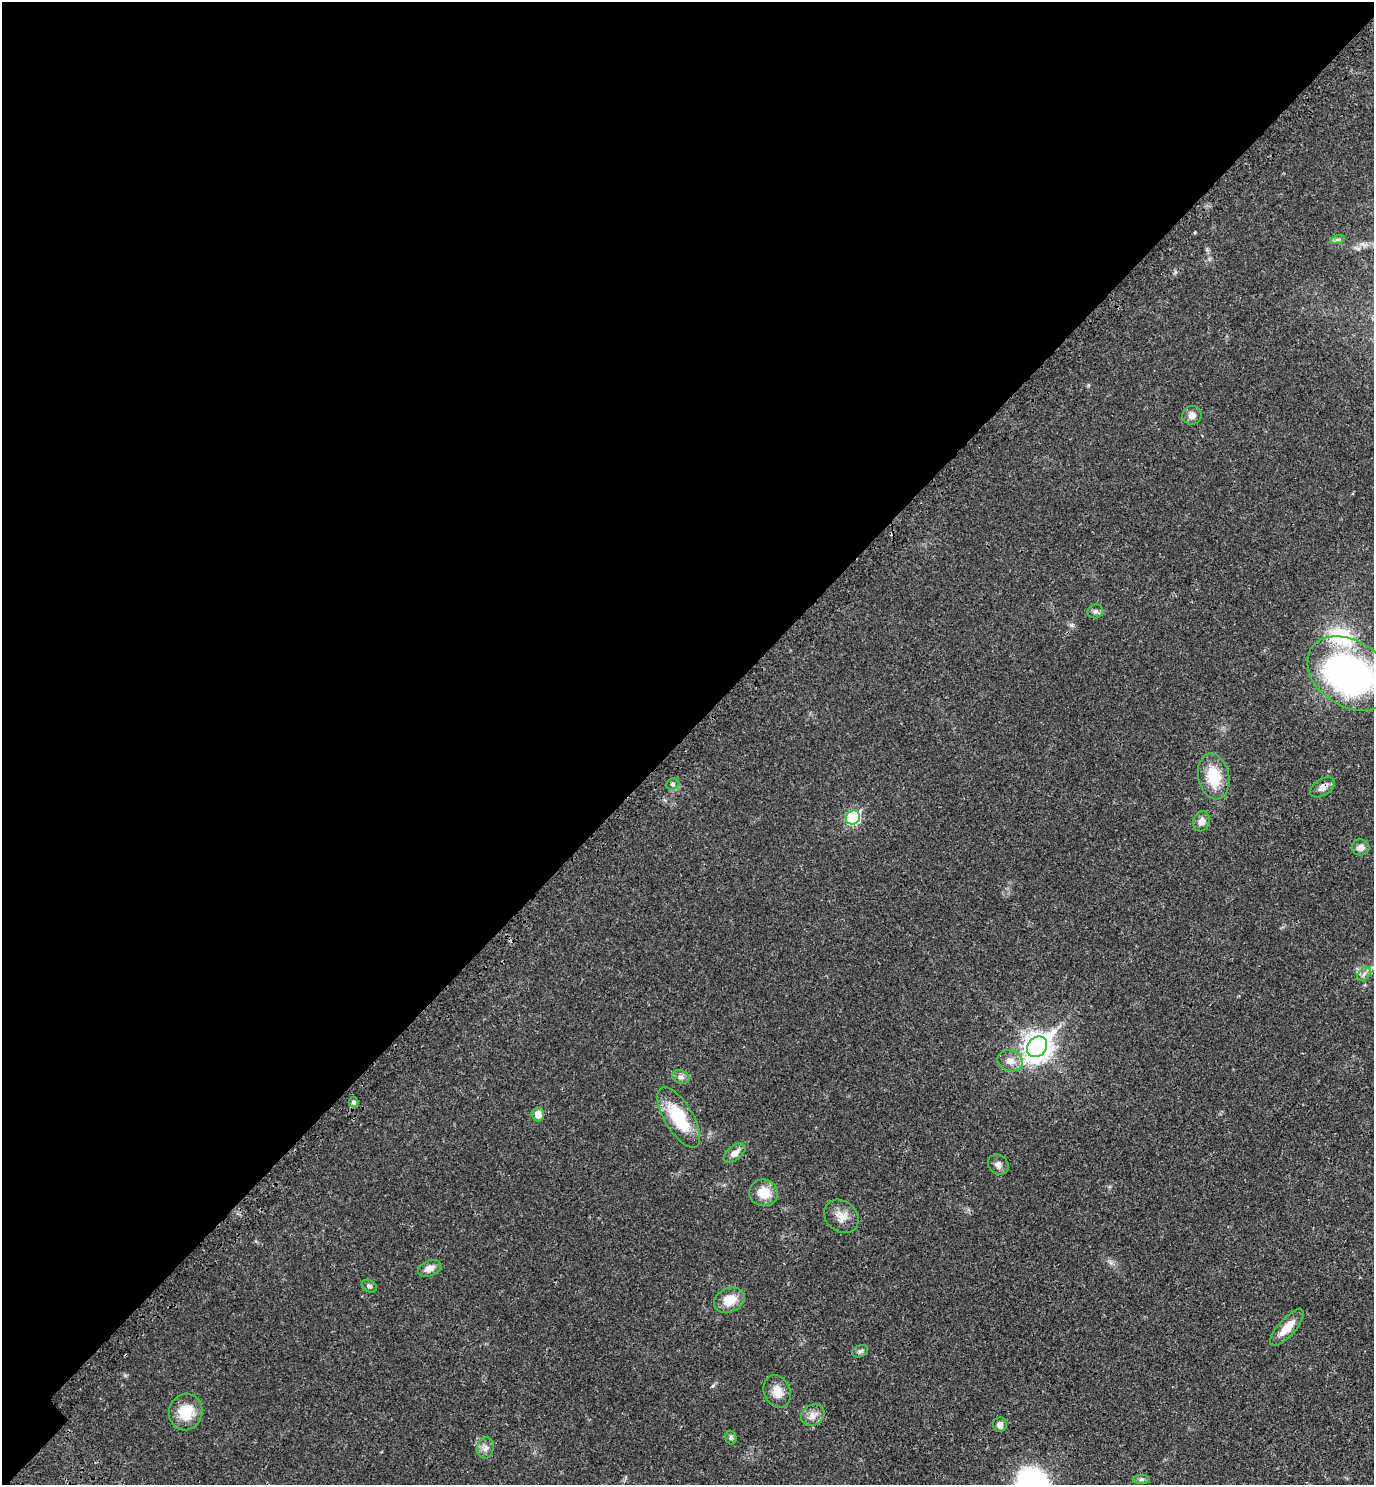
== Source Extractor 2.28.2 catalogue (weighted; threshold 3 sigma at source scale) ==
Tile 5 of 4 x 4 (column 1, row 2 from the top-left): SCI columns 257-1628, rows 3072-4554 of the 6140 x 6140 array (HDU 1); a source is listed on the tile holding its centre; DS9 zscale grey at full resolution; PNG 1376 x 1487 px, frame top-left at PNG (2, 2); each listed source drawn as its Kron ellipse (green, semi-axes under 4 px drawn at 4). Shown black and unused: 49% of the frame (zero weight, under 3 of 4 exposures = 8% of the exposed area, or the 3 px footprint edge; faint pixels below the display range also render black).
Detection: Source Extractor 2.28.2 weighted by HDU 2 'WHT'; one run over the whole footprint, this tile lists its part. Background 0.0277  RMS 0.0029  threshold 0.0132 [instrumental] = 3 sigma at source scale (4.5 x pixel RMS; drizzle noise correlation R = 1.50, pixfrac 1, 0.05/0.05 arcsec/px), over >= 5 px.
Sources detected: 34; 1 inside a brighter listed object's ellipse — not listed separately; the other 33 listed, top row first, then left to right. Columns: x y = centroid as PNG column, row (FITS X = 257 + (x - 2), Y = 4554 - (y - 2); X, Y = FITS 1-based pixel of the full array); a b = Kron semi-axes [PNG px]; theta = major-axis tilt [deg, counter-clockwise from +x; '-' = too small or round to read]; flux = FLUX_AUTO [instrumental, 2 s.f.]
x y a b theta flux
1338 239 7 4 18 0.59
1192 415 10 9 - 1.8
1095 611 8 7 - 0.77
1350 673 46 32 -33 95
1214 776 23 15 -78 8.7
673 784 7 5 21 0.6
1322 787 14 8 32 1.8
853 817 7 6 - 27
1201 821 10 8 70 1.7
1361 847 9 8 - 1.5
1364 974 8 5 46 0.85
1037 1047 11 9 48 280
1010 1061 13 10 -17 2.5
681 1077 9 6 -16 1
353 1102 5 5 - 0.87
538 1114 7 6 - 2.2
679 1117 34 14 -59 13
735 1153 13 7 38 1.9
998 1165 11 9 -38 1.4
763 1193 14 13 - 5
841 1216 18 15 -40 3.2
430 1268 12 7 21 2.1
369 1286 8 6 -31 0.77
729 1300 16 12 24 5.1
1287 1328 23 8 48 4.5
860 1351 8 5 24 0.74
777 1392 17 13 -68 3.5
186 1412 18 16 73 7.6
813 1415 12 10 31 2.1
1000 1425 7 6 - 1.4
731 1438 7 5 -74 0.6
485 1448 11 8 80 1.5
1141 1479 9 4 0 0.63
Overlapping masked pixels (flux is a lower limit): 1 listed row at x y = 1322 787
Isophote crosses this tile's border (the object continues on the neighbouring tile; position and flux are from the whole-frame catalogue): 1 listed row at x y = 1350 673